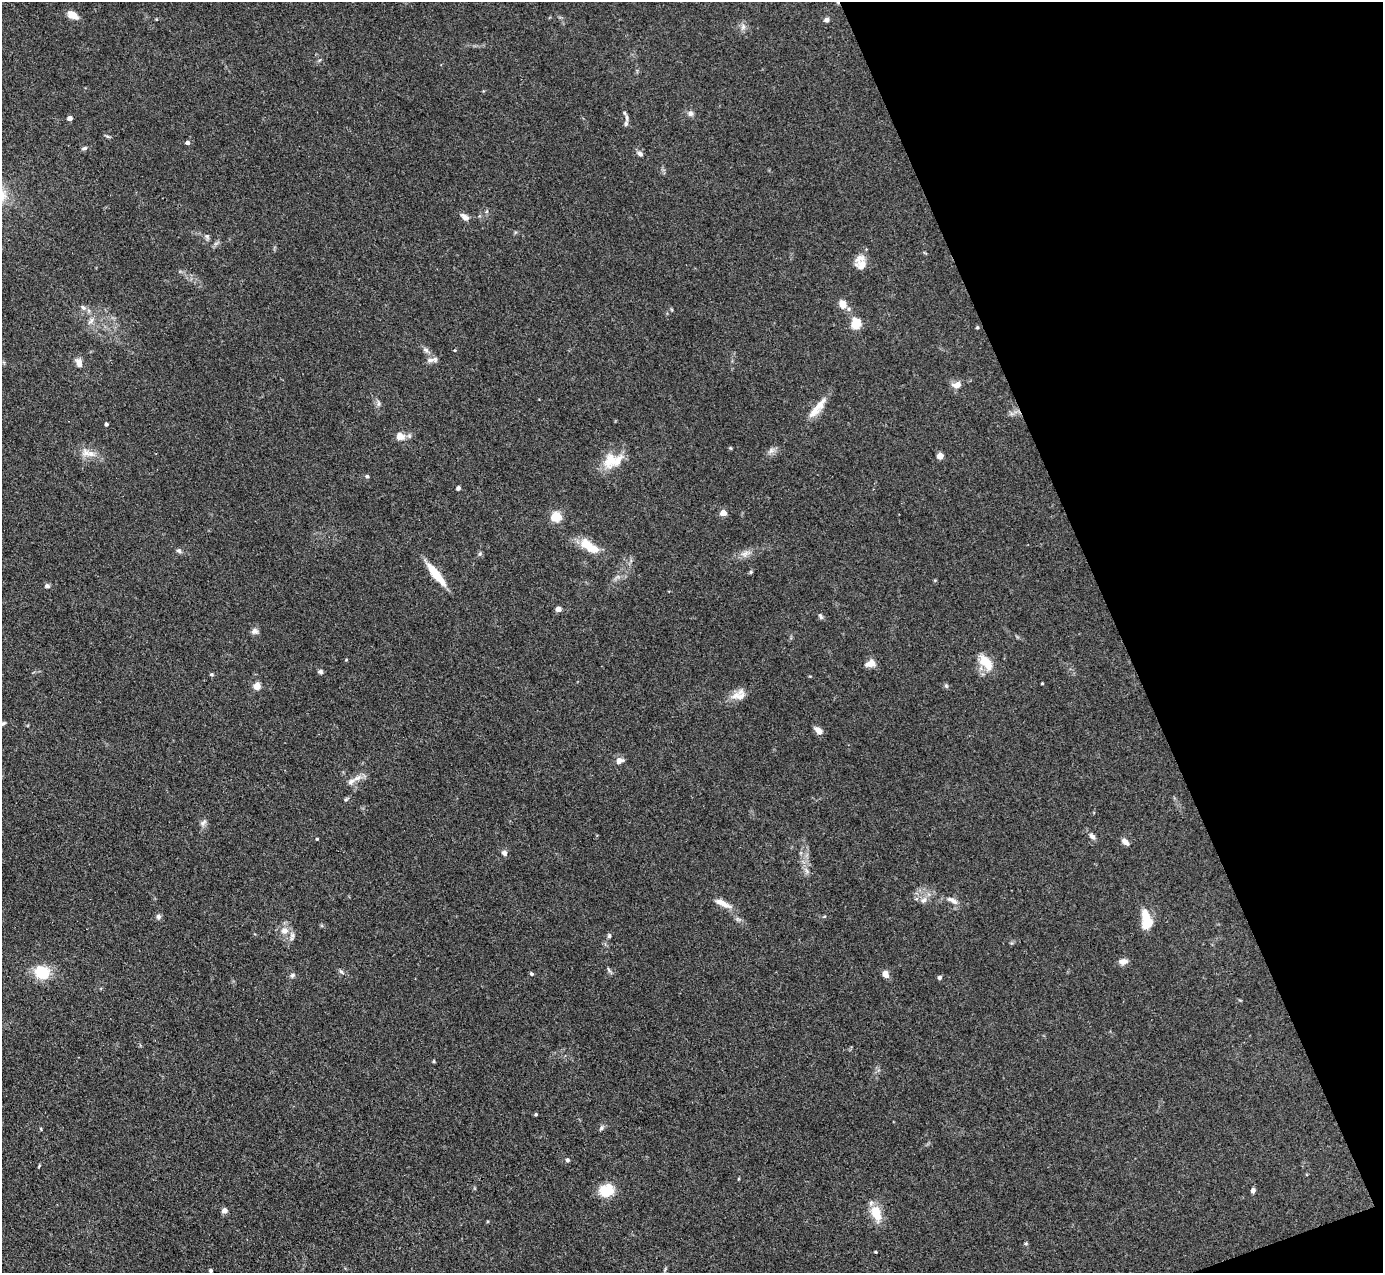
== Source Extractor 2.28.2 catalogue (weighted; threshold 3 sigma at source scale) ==
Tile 12 of 4 x 4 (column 4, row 3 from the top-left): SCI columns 4145-5525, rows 1551-2821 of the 5527 x 5514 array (HDU 1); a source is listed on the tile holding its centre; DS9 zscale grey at full resolution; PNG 1385 x 1275 px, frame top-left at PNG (2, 2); no overlay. Shown black and unused: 19% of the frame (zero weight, under 3 of 4 exposures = <1% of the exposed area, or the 3 px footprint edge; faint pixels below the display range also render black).
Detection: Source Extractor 2.28.2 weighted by HDU 2 'WHT'; one run over the whole footprint, this tile lists its part. Background 0.0867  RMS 0.0058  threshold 0.0263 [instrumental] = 3 sigma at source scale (4.5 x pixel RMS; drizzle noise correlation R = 1.50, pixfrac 1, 0.05/0.05 arcsec/px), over >= 5 px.
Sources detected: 99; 6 inside a brighter listed object's ellipse — not listed separately; the other 93 listed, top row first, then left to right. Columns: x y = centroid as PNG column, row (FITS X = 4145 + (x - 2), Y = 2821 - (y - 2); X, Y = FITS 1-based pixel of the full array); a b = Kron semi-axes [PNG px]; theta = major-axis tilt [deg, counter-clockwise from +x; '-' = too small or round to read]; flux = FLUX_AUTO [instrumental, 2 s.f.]
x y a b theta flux
837 2 8 3 -75 1.1
72 15 10 7 -27 7.3
826 20 6 6 - 1.6
743 27 8 7 - 2.2
690 114 7 7 - 1.9
70 118 4 4 - 3.4
627 118 9 5 -87 2
188 143 5 4 - 2.2
84 148 7 5 16 1.3
640 154 8 6 -43 1.8
464 217 12 7 -33 2.8
207 236 8 6 -46 1.3
861 265 16 14 -2 6.7
843 304 9 7 -68 5.3
83 307 9 5 -40 1.6
91 321 11 5 52 2.2
856 324 5 5 - 40
977 327 4 4 - 0.8
426 350 9 6 -33 1.9
455 350 4 3 - 0.5
430 360 12 6 9 2.5
79 363 10 7 -71 4
957 385 9 6 12 4.9
378 403 10 4 -85 1.4
820 404 23 10 59 7.1
106 424 4 3 - 1.4
400 436 11 10 - 4.9
730 448 4 4 - 0.62
771 451 11 6 52 2.3
91 454 14 9 -8 5.4
940 456 5 4 - 9.4
610 460 24 17 72 13
367 476 5 4 - 0.9
458 488 5 4 - 1.2
723 513 4 4 - 9.1
556 517 6 6 - 18
587 545 22 11 -40 12
179 551 7 6 - 1.3
745 554 13 8 29 3.6
751 572 5 5 - 0.79
436 574 31 8 -52 14
47 586 7 6 - 1.4
558 609 4 4 - 5.2
820 616 8 5 -67 1.2
254 631 9 7 11 2.1
346 660 4 3 - 0.52
870 663 11 8 16 4.7
986 663 24 12 -53 10
320 672 6 6 - 1.3
212 674 4 4 - 0.94
1042 683 3 2 - 0.52
257 686 5 5 - 15
946 686 6 5 - 0.92
741 696 20 10 85 4.9
3 724 8 4 36 1.1
818 731 10 6 -45 3.9
619 760 9 6 12 3.5
357 778 14 7 24 4.1
346 799 7 4 36 0.92
203 822 10 6 37 1.8
1092 836 9 6 -41 2.2
317 839 3 3 - 0.6
1125 842 9 6 -40 2.9
504 853 8 6 -47 1.8
807 871 9 6 -61 2
924 900 11 7 50 2.8
954 901 13 6 -35 3.1
723 903 24 6 -24 5.5
158 916 6 6 - 1.6
1146 919 23 11 -81 13
285 931 10 9 - 4.6
609 936 6 5 - 1.1
1123 961 11 7 7 3.1
609 970 9 3 -60 1.1
42 972 18 16 -20 16
341 972 8 4 -51 1.2
531 974 5 4 - 0.94
885 974 7 5 -55 4.7
292 975 8 6 46 1.4
939 977 5 4 - 1.3
434 1061 5 3 - 0.52
536 1114 4 3 - 0.77
601 1128 6 5 - 1.2
41 1129 4 3 - 0.53
568 1160 5 4 - 1.1
39 1166 5 3 - 0.57
606 1190 17 14 23 13
1253 1190 5 5 - 1.9
224 1211 5 5 - 3.1
876 1213 23 13 -74 11
1026 1243 5 3 - 0.7
875 1252 3 3 - 0.51
210 1270 3 3 - 0.92
Overlapping masked pixels (flux is a lower limit): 1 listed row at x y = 837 2
Isophote crosses this tile's border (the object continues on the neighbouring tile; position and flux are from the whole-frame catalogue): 2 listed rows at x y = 837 2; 3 724